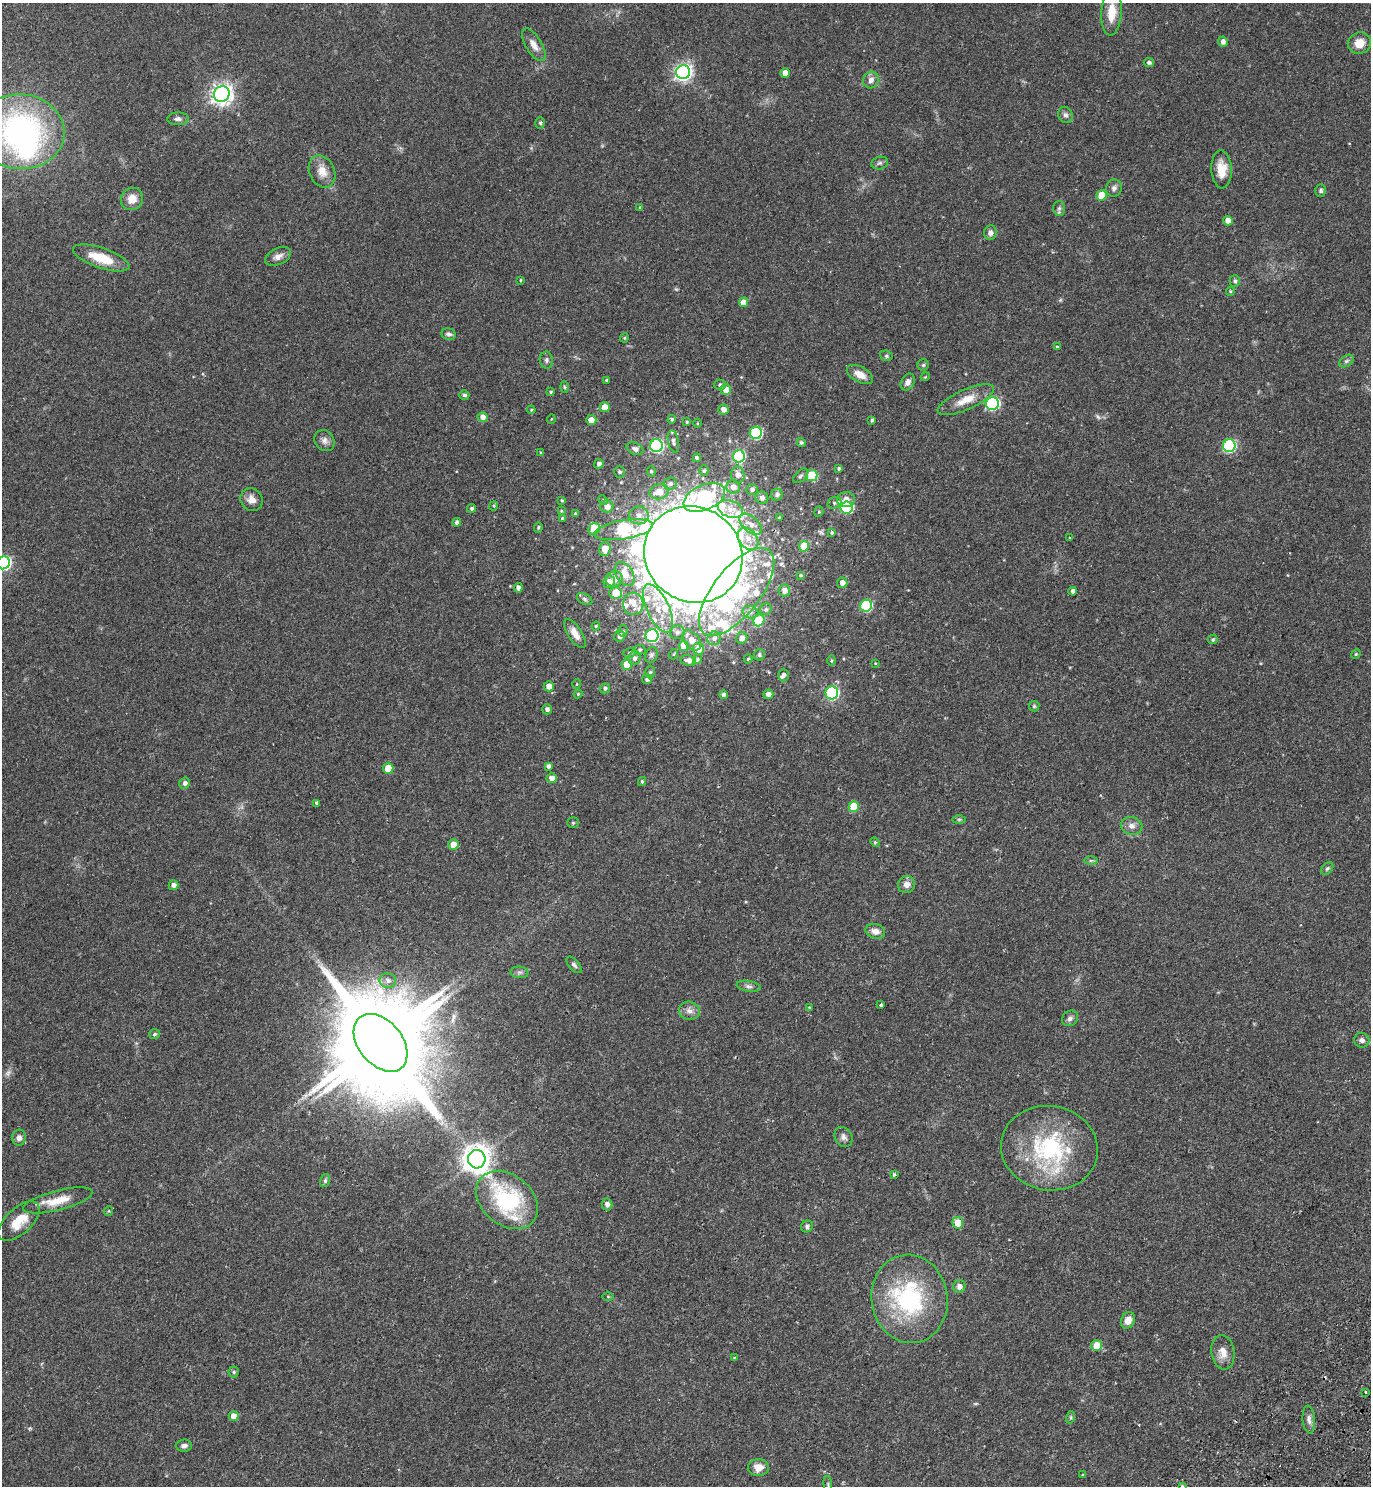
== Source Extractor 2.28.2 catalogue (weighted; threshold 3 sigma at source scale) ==
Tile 6 of 4 x 4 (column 2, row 2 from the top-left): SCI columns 1706-3074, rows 3018-4501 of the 6010 x 6034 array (HDU 1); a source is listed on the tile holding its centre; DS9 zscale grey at full resolution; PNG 1373 x 1488 px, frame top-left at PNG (2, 3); each listed source drawn as its Kron ellipse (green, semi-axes under 4 px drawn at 4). Shown black and unused: <1% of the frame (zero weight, under 2 of 3 exposures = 3% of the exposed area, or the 3 px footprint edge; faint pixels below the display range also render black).
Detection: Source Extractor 2.28.2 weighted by HDU 2 'WHT'; one run over the whole footprint, this tile lists its part. Background 0.146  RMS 0.0066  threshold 0.0298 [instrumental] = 3 sigma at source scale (4.5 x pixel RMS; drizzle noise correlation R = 1.50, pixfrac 1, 0.05/0.05 arcsec/px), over >= 5 px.
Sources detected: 257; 3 too faint to see at this stretch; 6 inside a brighter object's white glare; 2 cosmic-ray / hot-pixel residue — neither listed nor drawn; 23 inside a brighter listed object's ellipse — not listed separately; the other 223 listed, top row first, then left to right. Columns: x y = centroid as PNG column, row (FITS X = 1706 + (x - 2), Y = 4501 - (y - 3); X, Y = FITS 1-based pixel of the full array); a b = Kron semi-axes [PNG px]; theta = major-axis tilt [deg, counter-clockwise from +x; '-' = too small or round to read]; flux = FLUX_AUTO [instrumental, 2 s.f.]
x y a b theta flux
1111 13 23 10 86 12
1223 42 5 4 - 2.7
1359 43 12 10 19 7.2
534 45 18 8 -59 5.1
1149 63 5 4 - 1.5
683 72 7 6 - 230
785 73 5 4 - 5.1
871 80 8 8 - 3.6
222 94 8 7 - 380
1065 115 8 7 - 2.1
178 119 11 6 1 2.2
540 123 5 5 - 1
21 132 43 37 -4 170
880 163 8 6 15 1.5
1221 169 19 10 -88 10
322 171 17 12 -64 7.6
1114 188 8 8 - 2.3
1321 191 6 5 - 1.3
1102 195 5 5 - 12
132 199 11 11 - 7.3
640 207 4 3 - 0.83
1059 208 7 6 - 1.6
1228 221 4 4 - 6.9
990 233 7 6 - 2.5
278 256 14 8 25 3.7
101 258 29 10 -19 18
521 280 4 3 - 0.74
1235 281 6 5 - 1.3
1230 291 4 4 - 0.77
743 302 5 4 - 5.4
449 334 7 6 - 1.8
624 338 4 4 - 0.7
1057 347 4 3 - 0.85
886 356 6 5 - 1.1
546 360 8 6 -81 1.9
1346 361 8 5 36 1.5
923 365 5 5 - 1
860 374 14 7 -29 6.9
925 377 4 3 - 0.57
606 380 3 3 - 0.66
908 382 9 6 63 3.3
720 385 5 5 - 1.7
564 387 6 4 -88 0.81
726 390 5 5 - 8.8
551 392 4 3 - 0.86
464 395 5 4 - 1.4
966 400 30 10 24 11
992 403 6 6 - 88
605 407 5 5 - 8.2
531 410 4 4 - 0.68
723 410 5 5 - 4.1
482 417 5 5 - 3.7
551 419 5 3 - 0.52
672 419 4 3 - 1.3
591 420 5 5 - 6.7
872 420 4 3 - 1.2
687 422 3 3 - 0.7
697 423 4 3 - 0.6
756 433 6 6 - 50
324 441 11 9 -52 3.3
673 441 11 5 -78 2.2
801 443 4 4 - 1.3
656 446 6 6 - 91
1229 446 6 6 - 76
635 449 9 6 -26 2.6
540 452 3 3 - 1.1
739 456 6 6 - 65
697 458 4 4 - 1.6
599 464 5 4 - 2.3
839 468 4 3 - 1.1
651 471 5 4 - 0.94
704 471 5 4 - 1.1
619 472 6 5 - 1.6
738 475 8 7 - 3.8
801 476 9 5 44 1.5
812 476 5 5 - 31
670 484 7 6 - 1.8
733 487 7 6 - 4.3
752 489 6 5 - 1.7
659 492 9 7 14 8.7
777 494 6 5 - 2.5
704 497 22 12 24 93
762 498 6 6 - 2.4
846 499 9 7 13 5.1
252 500 12 10 -51 5.1
603 500 5 4 - 0.8
562 501 4 3 - 0.75
834 503 7 5 15 1.5
494 506 5 4 - 0.88
607 506 6 6 - 4.4
472 508 4 4 - 1.5
847 508 6 6 - 49
730 509 13 8 -18 5.3
561 511 4 3 - 0.66
819 512 5 4 - 0.74
575 514 4 3 - 0.85
639 515 10 9 - 4
562 518 4 3 - 0.96
779 518 3 3 - 0.88
457 522 4 4 - 2
751 524 13 7 -42 5
538 527 5 4 - 0.91
594 529 6 5 - 13
624 530 30 9 9 88
832 533 4 4 - 1.2
1070 537 3 3 - 1.5
748 539 12 9 -51 6.3
804 546 5 5 - 13
605 549 7 5 74 9.6
693 554 50 47 -38 3900
4 563 7 6 - 99
625 574 13 8 -60 9.5
800 575 4 3 - 0.77
614 579 8 7 - 4.3
609 582 6 6 - 4.4
842 583 5 5 - 3.2
518 588 4 4 - 2.8
784 590 6 5 - 3.5
1073 591 4 3 - 2
737 592 53 23 52 110
616 593 6 5 - 16
585 599 8 5 -29 1.4
633 604 11 10 - 5.8
866 606 6 6 - 50
658 608 26 11 -65 14
766 609 6 5 - 1.4
750 612 8 6 -14 2.3
759 620 6 5 - 26
596 626 4 4 - 0.72
623 631 6 4 76 1.1
677 632 7 7 - 2.2
575 633 16 7 -57 6
619 636 6 5 - 2.7
652 636 6 6 - 82
714 638 7 6 - 2.6
742 638 6 5 - 3.8
1213 639 5 4 - 1
692 640 11 7 -51 6.3
684 646 5 5 - 11
698 649 6 5 - 6.6
640 650 6 4 4 0.98
629 653 6 5 - 1.2
674 654 5 3 - 0.57
1356 654 5 4 - 0.8
651 655 8 6 67 1.8
759 655 5 5 - 1.4
634 658 7 6 - 2.6
697 659 5 4 - 0.91
748 659 5 4 - 0.94
688 660 8 5 -12 2.8
831 661 5 3 - 0.73
875 663 4 3 - 0.49
627 664 5 5 - 11
650 672 6 5 - 1.1
783 675 6 5 - 1.9
647 679 5 5 - 1.8
577 684 5 3 - 0.51
549 686 5 5 - 5
605 688 5 5 - 1.5
832 693 6 6 - 83
578 694 4 4 - 0.73
768 694 5 5 - 3.5
723 695 4 4 - 1.7
1034 706 5 5 - 0.94
547 709 5 5 - 2
548 766 4 4 - 2.2
388 768 5 5 - 12
551 778 5 5 - 4.8
642 781 4 3 - 0.95
185 783 5 5 - 2.3
316 803 4 3 - 2.4
854 806 5 5 - 19
959 819 7 4 0 1
573 823 6 5 - 0.91
1132 826 11 9 -11 3.6
875 842 5 4 - 0.8
453 845 5 5 - 8.1
1091 860 7 4 1 1.1
1327 868 7 5 48 1.2
173 885 5 5 - 3.1
906 885 9 8 - 3.9
875 931 10 7 -17 4.5
574 965 10 5 -48 1.7
519 972 9 5 -6 1.8
388 981 8 7 - 3.2
749 986 12 5 -10 2
881 1005 3 3 - 1.4
809 1008 3 2 - 0.69
689 1011 10 9 - 3.7
1070 1018 8 7 - 2.4
154 1034 5 5 - 1.2
1362 1040 8 7 - 3
381 1043 33 22 -50 19000
843 1137 10 8 -60 2.8
19 1138 8 7 - 2.8
1049 1148 49 42 -10 75
477 1159 9 9 - 820
894 1175 4 3 - 1.4
325 1181 6 5 - 1.3
58 1200 36 10 14 13
507 1200 34 25 -40 69
607 1204 6 5 - 2.7
108 1211 5 3 - 0.59
19 1221 25 12 43 14
958 1223 5 5 - 11
807 1226 6 5 - 1.7
959 1286 6 6 - 3.6
608 1297 6 4 -1 0.66
909 1299 44 38 -80 78
1128 1320 8 6 60 5.7
1097 1346 5 5 - 11
1223 1352 17 11 -82 6.9
734 1358 4 4 - 0.58
234 1372 5 5 - 1
1366 1392 3 3 - 1.1
234 1416 5 5 - 6.3
1071 1417 6 4 72 0.87
1309 1420 14 6 -85 2.7
184 1446 8 6 1 2.5
758 1467 10 8 0 6.9
1083 1475 4 2 - 0.56
828 1484 8 3 -85 0.97
1182 1486 3 2 - 1.1
Overlapping masked pixels (flux is a lower limit): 1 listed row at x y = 693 554
Isophote crosses this tile's border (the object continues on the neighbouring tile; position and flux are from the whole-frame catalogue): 3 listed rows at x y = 21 132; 4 563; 1182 1486